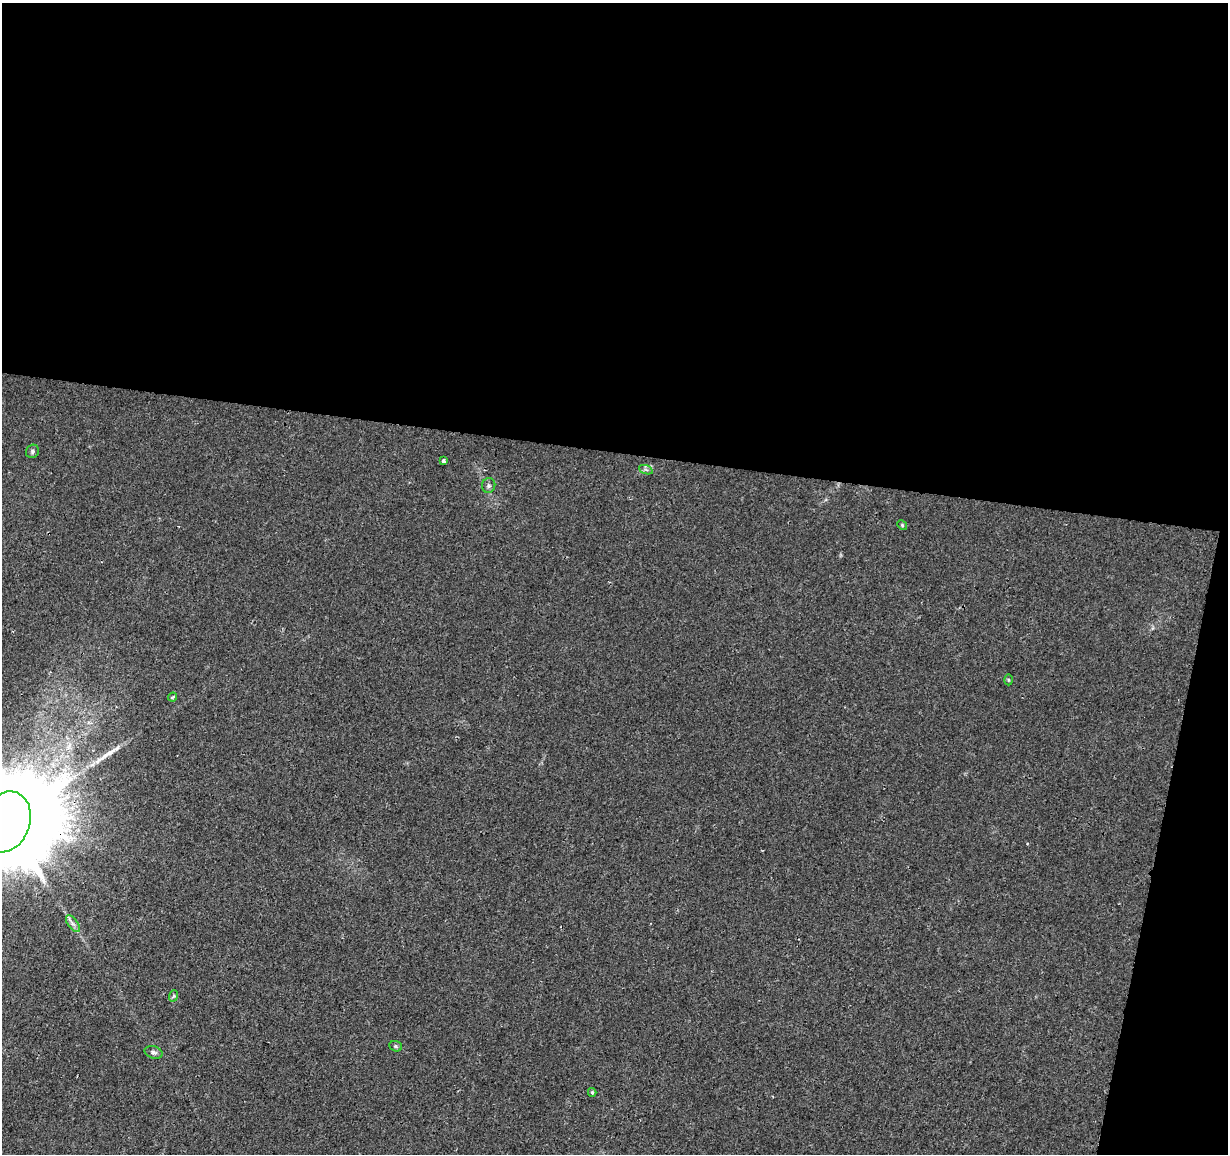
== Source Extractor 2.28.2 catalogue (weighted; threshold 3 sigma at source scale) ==
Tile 4 of 4 x 4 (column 4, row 1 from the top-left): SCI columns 3680-4905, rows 3682-4833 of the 4913 x 5118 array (HDU 1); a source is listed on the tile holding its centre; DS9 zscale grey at full resolution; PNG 1230 x 1156 px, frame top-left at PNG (2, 3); each listed source drawn as its Kron ellipse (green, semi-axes under 4 px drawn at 4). Shown black and unused: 42% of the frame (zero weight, under 2 of 3 exposures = <1% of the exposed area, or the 3 px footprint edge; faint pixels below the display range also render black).
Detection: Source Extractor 2.28.2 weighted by HDU 2 'WHT'; one run over the whole footprint, this tile lists its part. Background 0.00516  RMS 0.0036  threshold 0.016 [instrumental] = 3 sigma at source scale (4.5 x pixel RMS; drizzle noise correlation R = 1.50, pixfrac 1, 0.0396/0.0396 arcsec/px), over >= 5 px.
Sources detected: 14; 1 long thin detection or spike segment (spike, bleed or trail) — neither listed nor drawn; the other 13 listed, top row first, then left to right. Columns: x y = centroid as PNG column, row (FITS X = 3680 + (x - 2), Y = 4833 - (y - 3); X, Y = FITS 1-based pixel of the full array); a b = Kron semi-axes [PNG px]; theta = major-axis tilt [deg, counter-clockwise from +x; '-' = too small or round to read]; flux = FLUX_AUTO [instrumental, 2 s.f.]
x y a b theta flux
32 451 7 6 - 0.79
444 461 3 3 - 5.4
646 470 7 4 -20 0.71
489 486 7 6 - 0.92
902 525 5 4 - 0.42
1008 680 5 3 - 0.38
173 697 5 3 - 0.51
6 822 31 24 68 14000
73 924 10 5 -54 1.2
173 996 6 3 70 0.48
396 1046 6 5 - 0.61
154 1052 9 6 -17 0.98
592 1092 4 3 - 0.47
Overlapping masked pixels (flux is a lower limit): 1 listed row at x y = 6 822
Isophote crosses this tile's border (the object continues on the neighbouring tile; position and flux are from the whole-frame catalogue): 1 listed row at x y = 6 822